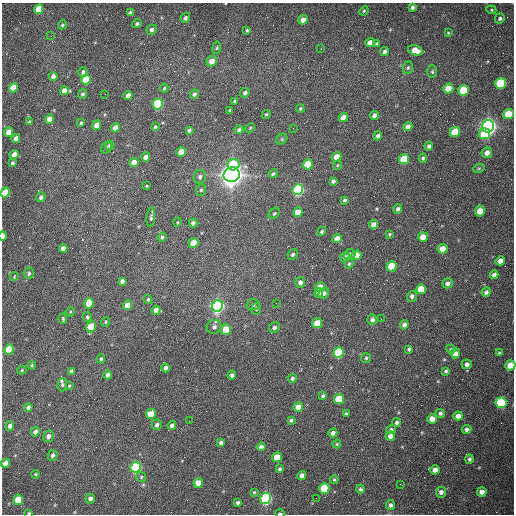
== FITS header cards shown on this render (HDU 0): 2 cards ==
NAXIS1  =                  512 /fastest changing axis
NAXIS2  =                  512 /next to fastest changing axis

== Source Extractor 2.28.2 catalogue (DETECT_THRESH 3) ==
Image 512 x 512 px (HDU 0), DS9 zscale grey, 1 PNG px = 1 image px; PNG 516 x 516 px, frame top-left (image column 1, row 512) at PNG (2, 3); each listed source drawn as its Kron ellipse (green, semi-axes under 4 px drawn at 4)
Background 1500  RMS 22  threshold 67.3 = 3 sigma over >= 5 px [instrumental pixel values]
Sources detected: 216; all 216 listed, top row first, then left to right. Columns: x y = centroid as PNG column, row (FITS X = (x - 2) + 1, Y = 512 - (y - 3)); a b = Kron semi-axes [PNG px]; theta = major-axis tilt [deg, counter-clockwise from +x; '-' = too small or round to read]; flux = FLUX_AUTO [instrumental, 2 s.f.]
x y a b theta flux
412 7 4 3 - 3.8e+03
39 9 5 4 - 4.9e+04
491 10 5 4 - 1.7e+03
364 11 5 4 - 1.7e+03
130 13 4 4 - 4.4e+03
185 18 5 4 - 4.5e+03
500 18 5 5 - 3.5e+03
303 20 5 4 - 1.0e+04
137 24 5 4 - 3.1e+03
62 25 5 4 - 2.7e+03
152 30 5 5 - 4.9e+03
247 31 3 3 - 2.4e+03
448 33 3 3 - 1.3e+03
51 36 2 2 - 1.3e+03
370 43 5 4 - 1.1e+04
376 43 4 4 - 2.1e+03
217 48 6 4 82 2.0e+03
321 49 2 2 - 8.2e+02
415 50 7 5 -16 1.9e+04
384 51 4 4 - 4.0e+03
212 61 5 5 - 1.3e+04
408 68 6 5 - 2.7e+03
83 72 5 4 - 4.5e+03
432 72 6 5 - 2.5e+03
53 76 4 4 - 8.1e+03
86 79 5 4 - 6.4e+04
501 83 5 5 - 1.4e+05
13 88 5 4 - 3.0e+04
164 88 4 3 - 2.2e+03
448 89 5 5 - 3.3e+04
463 90 5 5 - 9.6e+04
64 91 5 4 - 1.0e+04
245 93 5 4 - 4.1e+03
83 94 5 4 - 2.7e+03
105 94 2 2 - 7.6e+02
194 94 5 4 - 4.7e+03
128 95 5 4 - 9.6e+03
235 101 4 3 - 2.5e+03
158 104 5 5 - 2.6e+05
300 108 4 4 - 1.8e+03
230 110 4 3 - 2.7e+03
266 114 5 4 - 1.9e+03
508 114 5 5 - 5.0e+04
374 116 4 4 - 7.8e+03
343 117 5 4 - 1.5e+04
49 119 5 4 - 1.7e+04
29 122 4 3 - 2.8e+03
81 123 4 3 - 1.9e+03
97 125 5 4 - 1.6e+04
408 126 4 4 - 7.2e+03
488 126 6 6 - 1.1e+06
155 127 4 3 - 2.4e+03
115 128 5 4 - 2.0e+04
250 128 5 3 - 1.5e+03
293 128 2 2 - 7.2e+02
189 130 4 3 - 3.6e+03
239 130 4 4 - 3.4e+03
9 132 5 4 - 2.0e+04
455 132 5 5 - 5.5e+04
484 134 6 5 - 4.6e+04
378 136 4 4 - 4.6e+03
16 138 4 4 - 9.5e+03
282 139 6 5 - 2.2e+03
109 145 5 4 - 2.0e+03
429 146 4 4 - 3.8e+03
106 148 6 5 - 2.6e+03
181 152 5 4 - 2.6e+04
487 153 5 5 - 8.3e+03
14 154 5 4 - 1.2e+04
146 157 4 4 - 9.9e+03
337 157 5 4 - 2.3e+04
423 158 4 4 - 3.1e+03
404 159 5 5 - 6.1e+04
134 162 4 4 - 1.5e+04
12 163 4 3 - 3.2e+03
308 164 5 4 - 6.9e+04
233 165 6 5 - 5.5e+04
338 165 4 3 - 1.2e+03
479 168 6 3 19 1.7e+03
273 174 5 4 - 2.6e+03
232 175 8 7 - 2.2e+06
200 177 7 6 - 4.3e+03
333 181 4 3 - 3.7e+03
147 186 4 3 - 1.5e+03
201 190 6 5 - 2.6e+03
298 190 5 5 - 3.5e+05
5 192 5 4 - 4.3e+04
41 197 5 4 - 4.2e+03
345 200 3 3 - 2.6e+03
398 209 5 4 - 3.7e+03
480 211 5 5 - 2.1e+04
298 212 5 4 - 2.3e+04
274 213 6 4 46 2.3e+03
151 217 10 4 85 3.1e+03
178 222 4 3 - 1.4e+03
193 223 4 4 - 4.6e+03
374 225 4 4 - 1.4e+04
322 231 5 4 - 2.6e+03
390 234 4 3 - 1.8e+03
3 236 5 2 - 1.3e+04
162 237 4 4 - 3.3e+03
423 237 5 4 - 1.8e+04
337 239 5 4 - 1.3e+04
194 243 5 4 - 3.5e+04
63 248 4 4 - 7.8e+03
443 249 5 5 - 2.6e+04
293 255 5 4 - 2.9e+03
350 255 6 5 - 7.5e+03
356 255 5 4 - 2.2e+04
345 257 5 4 - 4.5e+03
500 261 5 4 - 1.0e+04
349 264 5 3 - 2.2e+03
392 266 5 5 - 6.6e+04
29 273 6 5 - 3.5e+03
494 275 4 4 - 6.4e+03
14 277 5 3 - 1.3e+03
122 281 4 4 - 5.7e+03
300 282 5 5 - 6.8e+03
448 283 5 5 - 6.1e+03
320 287 5 5 - 2.6e+04
421 289 5 5 - 4.9e+04
486 292 5 4 - 3.8e+03
319 293 5 4 - 1.3e+04
324 293 5 5 - 4.9e+03
412 296 5 5 - 5.4e+03
148 299 4 3 - 2.4e+03
89 303 5 4 - 4.5e+04
276 303 2 2 - 9.8e+02
127 305 5 4 - 1.6e+04
253 305 6 5 - 4.7e+03
217 306 6 5 - 7.2e+05
256 309 6 5 - 2.5e+03
156 310 5 4 - 1.3e+04
70 312 5 3 - 1.6e+03
87 317 5 4 - 2.8e+03
63 319 5 3 - 2.0e+03
381 319 3 2 - 9.9e+02
372 320 5 4 - 4.8e+03
105 322 5 4 - 2.1e+03
317 323 5 5 - 2.9e+04
404 325 4 4 - 5.6e+03
91 326 6 4 72 4.2e+04
214 327 7 7 - 5.0e+03
274 328 5 5 - 4.5e+03
226 330 5 5 - 3.7e+04
409 349 4 3 - 2.9e+03
451 349 5 4 - 2.0e+03
9 350 5 4 - 8.2e+04
338 353 5 5 - 1.7e+05
455 353 5 5 - 9.2e+03
499 353 4 4 - 2.1e+03
366 358 5 5 - 2.3e+03
101 359 4 4 - 2.7e+03
467 364 5 5 - 4.7e+03
32 365 4 4 - 1.8e+03
510 365 5 5 - 3.1e+04
166 368 4 4 - 5.3e+03
22 370 4 3 - 2.0e+03
71 371 4 3 - 3.7e+03
446 371 4 4 - 2.5e+03
107 375 4 3 - 5.2e+03
232 375 4 4 - 3.9e+03
292 378 4 4 - 3.4e+03
62 385 6 5 - 3.5e+03
69 386 3 3 - 1.3e+03
323 396 4 3 - 2.6e+03
339 399 5 5 - 6.6e+04
501 403 5 5 - 1.6e+05
298 407 5 4 - 1.7e+04
28 408 4 4 - 4.8e+03
440 413 4 4 - 3.2e+03
151 414 5 4 - 3.5e+04
346 414 4 3 - 2.5e+03
458 416 5 4 - 1.1e+04
432 419 5 4 - 1.9e+04
291 420 4 3 - 2.2e+03
189 421 2 2 - 5.9e+02
396 422 4 4 - 3.2e+03
157 425 5 5 - 4.8e+03
172 425 4 4 - 6.3e+03
10 426 5 4 - 6.1e+03
391 429 5 4 - 2.9e+03
466 429 5 4 - 4.8e+03
35 432 5 4 - 6.9e+03
333 433 4 4 - 6.6e+03
48 436 6 5 - 6.9e+03
390 436 4 4 - 6.7e+03
221 443 4 4 - 4.9e+03
337 444 4 3 - 1.6e+03
261 447 4 4 - 7.6e+03
53 456 6 4 81 4.8e+03
277 457 5 4 - 3.1e+04
469 459 4 4 - 3.0e+03
5 463 5 4 - 1.4e+04
136 467 5 5 - 3.5e+05
280 469 4 4 - 2.3e+03
435 470 4 4 - 1.2e+04
35 474 4 4 - 1.4e+03
302 476 4 4 - 1.0e+04
141 477 5 5 - 2.1e+03
334 479 4 3 - 2.0e+03
198 483 5 4 - 2.3e+04
400 484 2 2 - 7.1e+02
324 488 5 5 - 1.0e+05
360 489 4 4 - 2.7e+03
254 492 4 4 - 1.6e+03
441 492 5 5 - 6.1e+03
482 492 5 4 - 1.0e+04
90 498 5 4 - 6.0e+03
266 498 5 5 - 4.3e+05
316 498 2 2 - 3.2e+03
18 500 5 4 - 4.8e+04
238 503 4 3 - 3.6e+03
390 505 5 4 - 4.1e+03
29 513 4 4 - 1.6e+03
280 513 4 3 - 2.7e+03
At the frame edge (FLAGS 8, measured only in part): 5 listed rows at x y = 5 192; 3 236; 510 365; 29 513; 280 513